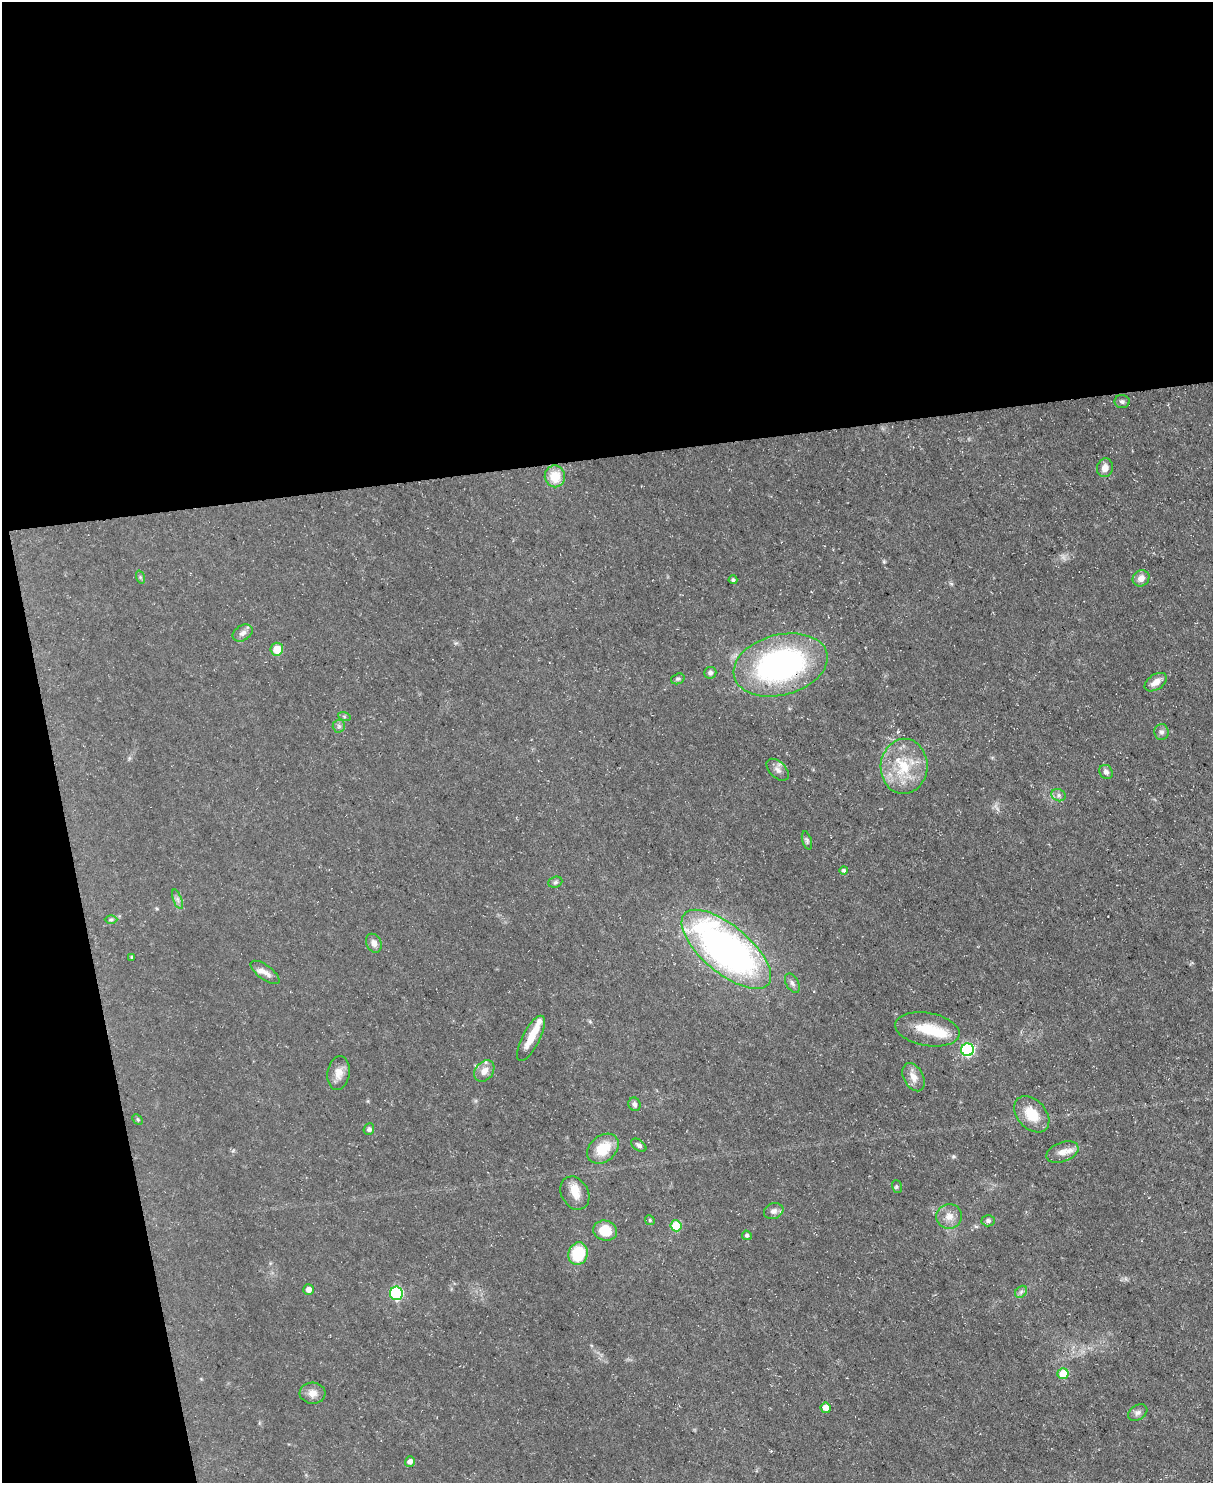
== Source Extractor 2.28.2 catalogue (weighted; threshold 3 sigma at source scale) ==
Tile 1 of 4 x 3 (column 1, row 1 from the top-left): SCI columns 1-1211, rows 3208-4688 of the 4845 x 4820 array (HDU 1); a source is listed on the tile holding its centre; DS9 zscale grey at full resolution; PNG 1215 x 1485 px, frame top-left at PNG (2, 2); each listed source drawn as its Kron ellipse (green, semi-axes under 4 px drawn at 4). Shown black and unused: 36% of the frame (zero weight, under 3 of 5 exposures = <1% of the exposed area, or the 3 px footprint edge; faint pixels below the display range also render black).
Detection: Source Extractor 2.28.2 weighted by HDU 2 'WHT'; one run over the whole footprint, this tile lists its part. Background 0.0572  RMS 0.0044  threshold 0.02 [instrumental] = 3 sigma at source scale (4.5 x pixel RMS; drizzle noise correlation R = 1.50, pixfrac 1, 0.05/0.05 arcsec/px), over >= 5 px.
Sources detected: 65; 1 inside a brighter object's white glare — neither listed nor drawn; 4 inside a brighter listed object's ellipse — not listed separately; the other 60 listed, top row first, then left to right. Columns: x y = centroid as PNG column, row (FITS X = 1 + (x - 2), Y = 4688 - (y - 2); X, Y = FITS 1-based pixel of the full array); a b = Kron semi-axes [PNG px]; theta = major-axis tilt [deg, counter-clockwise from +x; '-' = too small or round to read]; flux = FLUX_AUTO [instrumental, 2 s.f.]
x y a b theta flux
1122 402 7 6 - 1.1
1105 468 9 8 - 3.1
555 476 11 10 - 8.9
140 577 7 4 -72 0.72
1141 578 9 7 39 3.1
733 580 4 4 - 0.78
243 633 11 7 33 2.2
277 649 6 6 - 9
780 665 48 30 15 110
710 673 6 6 - 1.3
678 679 7 5 20 0.77
1156 682 12 7 33 3.6
344 716 6 4 -19 0.69
339 726 6 6 - 1.1
1161 732 8 7 - 1.5
904 766 27 23 86 19
778 770 13 8 -45 2.3
1106 772 7 6 - 1.7
1059 795 7 6 - 1.3
807 840 9 4 -73 0.85
844 870 4 4 - 0.9
555 882 7 5 22 0.89
178 899 10 3 -69 1.1
111 920 6 4 0 0.68
374 943 10 7 -65 2.4
726 949 55 23 -40 200
132 957 4 3 - 0.52
265 972 17 7 -36 3
792 983 10 6 -61 1.5
927 1029 33 16 -10 13
531 1038 25 8 63 6.9
968 1050 6 6 - 54
484 1071 12 9 52 3.6
339 1073 17 11 82 4.4
913 1077 15 9 -61 4.1
634 1104 7 6 - 1.5
1032 1114 21 14 -48 10
138 1119 6 4 -45 0.56
369 1129 6 5 - 0.97
639 1145 8 5 -37 1.4
603 1149 17 13 40 11
1062 1152 17 9 20 4.4
897 1186 6 5 - 0.71
575 1193 17 13 -60 5.4
774 1211 10 7 19 1.9
949 1216 13 12 - 4.2
650 1220 5 4 - 0.59
988 1221 6 5 - 1.1
676 1226 5 5 - 15
605 1231 12 10 -13 11
747 1235 5 4 - 1.1
578 1254 11 9 72 18
309 1290 5 5 - 2.5
1021 1292 7 5 45 1
396 1293 7 6 - 46
1063 1374 5 5 - 12
313 1393 13 10 -4 3.3
826 1408 5 5 - 3.4
1138 1413 10 7 33 1.8
410 1462 5 5 - 2.1